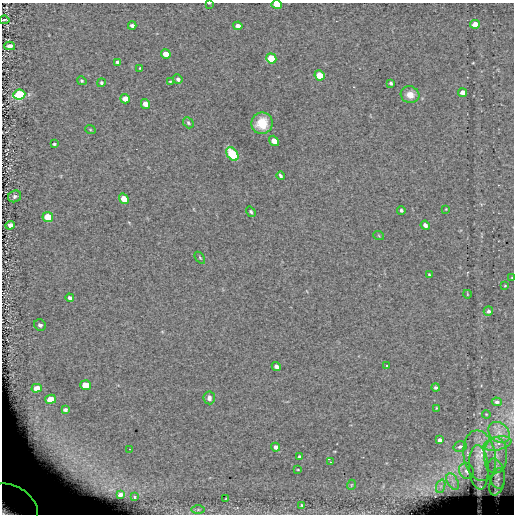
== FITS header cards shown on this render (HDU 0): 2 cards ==
NAXIS1  =                  512 / length of data axis 1
NAXIS2  =                  512 / length of data axis 2

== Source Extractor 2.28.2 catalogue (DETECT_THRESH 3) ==
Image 512 x 512 px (HDU 0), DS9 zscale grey, 1 PNG px = 1 image px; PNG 516 x 516 px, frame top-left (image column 1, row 512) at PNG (2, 3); each listed source drawn as its Kron ellipse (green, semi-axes under 4 px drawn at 4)
Background -0.00361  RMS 8.1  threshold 24.3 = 3 sigma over >= 5 px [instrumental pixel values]
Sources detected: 82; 1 with non-positive FLUX_AUTO (blend fragments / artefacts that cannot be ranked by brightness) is neither listed nor drawn; the other 81 listed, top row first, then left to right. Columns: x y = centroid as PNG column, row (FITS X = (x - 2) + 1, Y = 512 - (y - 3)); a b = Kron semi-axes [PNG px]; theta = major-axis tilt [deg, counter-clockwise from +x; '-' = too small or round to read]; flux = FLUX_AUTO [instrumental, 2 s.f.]
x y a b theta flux
209 3 3 2 - 420
277 4 5 4 - 11000
4 20 5 2 - 690
475 24 5 4 - 4300
132 25 4 3 - 1700
238 26 4 4 - 3300
10 46 5 4 - 3000
166 54 5 4 - 7600
271 58 5 4 - 20000
118 62 4 4 - 2100
140 68 3 2 - 390
319 75 5 4 - 14000
178 79 5 4 - 1400
82 81 5 4 - 770
170 82 4 3 - 570
101 83 4 4 - 910
391 83 3 3 - 880
462 92 4 4 - 2900
19 94 6 5 - 52000
410 95 9 8 - 5400
125 99 5 4 - 7300
145 104 5 4 - 5000
188 123 6 4 -48 970
262 123 11 10 - 14000
90 129 5 3 - 510
274 141 5 4 - 5700
54 144 3 3 - 690
232 154 7 5 -53 25000
280 176 4 3 - 1000
15 196 7 5 26 1200
124 199 5 4 - 9100
446 209 3 2 - 350
401 210 4 3 - 930
251 212 5 4 - 990
48 217 5 5 - 18000
10 225 5 4 - 2700
425 225 5 4 - 2100
379 236 5 3 - 470
200 258 7 3 -54 640
429 275 3 3 - 560
512 277 4 2 - 350
505 286 3 2 - 410
467 294 4 2 - 400
70 298 4 4 - 1400
488 311 5 4 - 1400
40 325 6 5 - 1500
386 365 3 2 - 530
276 367 5 4 - 2800
85 385 5 5 - 13000
436 387 4 4 - 1200
37 388 5 4 - 4700
209 398 6 5 - 2100
51 399 5 4 - 9800
497 402 5 4 - 1200
436 408 4 2 - 450
65 410 4 3 - 1100
486 414 4 3 - 450
499 432 12 9 -42 5100
440 440 4 4 - 2300
497 443 14 6 14 4800
276 447 5 4 - 2400
460 447 6 5 - 1800
130 449 2 2 - 380
495 455 18 11 88 8500
480 456 25 16 -80 14000
299 457 4 3 - 970
330 462 4 4 - 660
479 467 22 9 -86 6900
298 470 3 2 - 440
467 471 8 7 - 2100
496 474 16 8 -75 3700
453 482 9 5 -59 2300
497 482 14 7 74 2600
351 485 5 3 - 450
441 486 7 4 71 1400
120 494 4 3 - 1000
134 497 3 2 - 880
226 498 3 2 - 380
302 505 4 3 - 850
11 506 28 20 -32 100000
198 510 7 4 0 1100
At the frame edge (FLAGS 8, measured only in part): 5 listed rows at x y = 209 3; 277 4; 4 20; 512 277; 11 506
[1 non-positive-flux detection neither listed nor drawn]